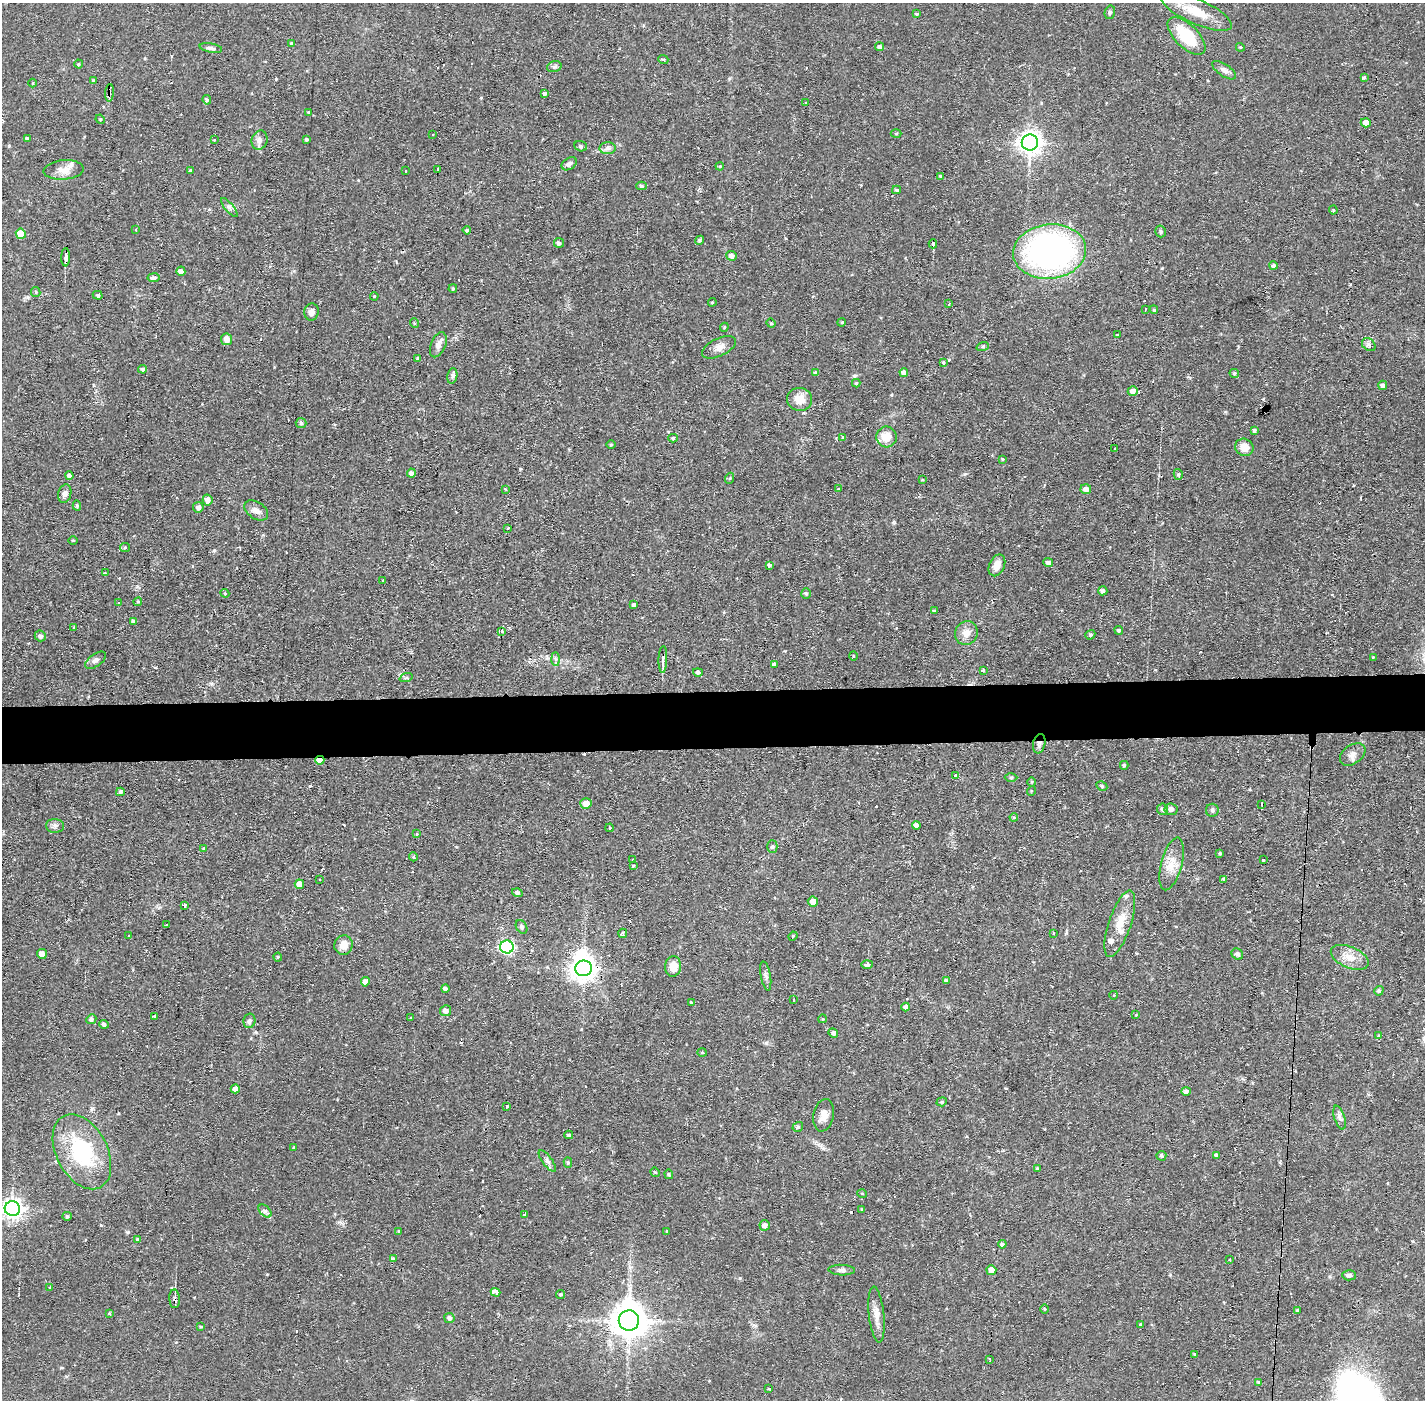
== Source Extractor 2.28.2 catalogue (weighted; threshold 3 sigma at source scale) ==
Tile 5 of 3 x 3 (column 2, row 2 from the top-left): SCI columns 1423-2845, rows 1451-2848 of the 4267 x 4299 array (HDU 1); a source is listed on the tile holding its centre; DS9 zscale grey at full resolution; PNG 1427 x 1402 px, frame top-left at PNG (2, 3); each listed source drawn as its Kron ellipse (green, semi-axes under 4 px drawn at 4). Shown black and unused: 4% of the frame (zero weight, under 2 of 3 exposures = <1% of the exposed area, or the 3 px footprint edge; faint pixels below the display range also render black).
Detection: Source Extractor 2.28.2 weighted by HDU 2 'WHT'; one run over the whole footprint, this tile lists its part. Background 0.0567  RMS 0.0058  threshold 0.0261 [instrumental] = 3 sigma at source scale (4.5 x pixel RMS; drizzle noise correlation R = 1.50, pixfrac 1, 0.05/0.05 arcsec/px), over >= 5 px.
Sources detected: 277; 1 inside a brighter object's white glare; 15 cosmic-ray / hot-pixel residue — neither listed nor drawn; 4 inside a brighter listed object's ellipse — not listed separately; the other 257 listed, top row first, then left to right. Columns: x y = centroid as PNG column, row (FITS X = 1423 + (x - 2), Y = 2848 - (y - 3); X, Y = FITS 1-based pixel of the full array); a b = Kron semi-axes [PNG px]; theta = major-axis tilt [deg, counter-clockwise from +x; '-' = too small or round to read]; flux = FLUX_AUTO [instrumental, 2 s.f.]
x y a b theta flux
1110 12 7 5 76 1.2
1196 12 38 12 -24 15
917 14 3 3 - 0.78
1186 36 24 11 -44 25
291 43 4 3 - 0.6
880 47 4 4 - 1.5
1240 47 4 3 - 0.54
211 48 11 4 -10 1.7
663 59 5 3 - 0.73
79 64 4 4 - 0.61
554 67 7 5 17 1.2
1224 70 14 6 -34 2.5
1364 77 4 3 - 8.3
93 80 4 3 - 0.71
33 83 4 3 - 0.51
109 93 9 3 86 1.6
545 93 4 4 - 1.6
207 100 5 4 - 0.84
806 103 4 3 - 0.76
308 112 3 2 - 0.51
100 119 5 4 - 0.59
1366 123 5 4 - 4.1
896 133 5 3 - 0.57
432 134 2 2 - 0.64
27 138 4 4 - 1
307 139 4 4 - 0.86
214 140 3 3 - 0.49
259 140 9 8 - 2.7
1030 142 8 8 - 430
581 146 6 5 - 1
608 148 8 6 0 1.8
569 164 8 5 35 2
720 166 4 3 - 0.49
438 169 3 3 - 1.7
64 170 20 9 5 6
190 170 4 3 - 0.74
405 171 3 3 - 1.5
940 176 3 3 - 0.71
641 186 5 4 - 1
896 190 4 3 - 0.91
229 207 12 4 -50 1.7
1333 210 4 4 - 0.56
136 229 3 2 - 0.63
467 230 4 4 - 1.1
1161 231 6 5 - 0.92
21 234 5 5 - 13
700 240 5 4 - 1
559 243 5 4 - 1.7
933 244 4 4 - 3.4
1050 252 36 27 6 220
732 256 5 5 - 2.5
66 257 9 3 89 13
1273 266 4 4 - 1.4
181 271 4 4 - 2.4
153 278 6 4 8 1.9
453 288 4 3 - 0.74
36 292 5 4 - 0.77
98 295 5 4 - 1.2
374 296 4 3 - 0.52
712 302 4 3 - 0.61
949 304 3 2 - 0.77
1145 309 3 2 - 0.51
1154 310 4 3 - 0.55
311 312 8 7 - 3.2
842 322 4 3 - 0.54
414 323 5 3 - 0.52
771 323 4 4 - 0.66
724 327 4 4 - 0.64
1117 335 4 3 - 1.1
227 339 6 5 - 4.7
438 345 13 7 68 3.1
1369 345 7 6 - 1.9
983 346 6 4 19 0.83
719 347 18 9 26 4
417 358 3 3 - 0.83
944 362 4 4 - 1.4
143 369 4 4 - 1.7
815 373 4 4 - 0.99
904 373 4 4 - 2.4
1234 373 5 4 - 0.98
452 376 8 5 81 1.5
856 383 4 4 - 0.71
1383 385 4 4 - 1.7
1133 391 5 5 - 3.4
800 399 12 11 - 7.6
301 423 5 5 - 0.92
1254 430 4 4 - 1.2
843 437 3 3 - 1
886 437 10 10 - 7.7
673 438 4 4 - 0.95
611 444 5 3 - 0.63
1244 447 9 8 - 7
1115 449 3 3 - 0.81
1002 459 3 3 - 0.52
411 473 4 4 - 2.6
1178 474 5 4 - 0.98
69 476 4 4 - 2.2
730 478 5 3 - 0.59
922 480 4 3 - 0.51
505 489 4 3 - 0.46
838 489 4 2 - 0.41
1086 489 5 5 - 3.1
65 494 9 6 74 2.6
207 500 5 5 - 3.1
77 506 5 4 - 0.91
198 507 5 5 - 2.3
256 510 13 8 -33 3.7
507 528 3 3 - 2.7
73 540 5 3 - 0.53
125 547 5 4 - 0.76
1048 563 5 4 - 2.1
769 565 4 4 - 4
997 565 11 7 65 5.6
105 573 4 4 - 0.47
383 581 3 3 - 1.2
1103 591 5 4 - 1.4
225 593 4 4 - 0.7
806 594 5 4 - 0.85
138 602 4 4 - 0.75
118 603 3 2 - 1.1
634 605 4 3 - 1.2
934 611 4 3 - 0.61
133 621 4 3 - 1.7
74 627 4 3 - 0.45
1119 630 4 4 - 1.2
502 631 3 3 - 3.5
966 633 12 11 - 5.1
1090 635 5 4 - 1
40 636 6 5 - 2
853 656 4 3 - 0.54
1373 657 3 2 - 0.55
556 659 7 4 -88 1.2
663 659 13 3 88 2.1
96 660 12 6 35 2.2
774 664 4 3 - 2.3
983 670 4 4 - 0.76
698 672 5 4 - 1.4
406 678 7 4 18 0.93
1039 744 10 6 79 2.1
1353 754 14 9 36 3.5
320 760 4 4 - 5.3
1124 765 4 4 - 0.8
955 776 3 3 - 1.7
1011 778 6 4 1 0.76
1031 782 5 3 - 0.58
1102 786 6 4 -30 0.86
1031 791 5 3 - 0.44
120 792 4 3 - 1.1
586 803 5 5 - 5.5
1262 804 3 3 - 2
1162 809 6 5 - 1.6
1171 809 6 6 - 2.6
1212 810 6 6 - 1.3
1014 817 4 3 - 0.5
916 825 4 4 - 2.2
55 826 9 7 -1 1.9
609 828 4 3 - 1.6
416 834 3 3 - 0.99
772 847 6 5 - 1.2
203 848 3 3 - 0.48
1220 853 3 3 - 0.76
413 857 4 4 - 0.82
633 860 3 2 - 0.38
1263 860 3 3 - 1.6
1172 864 27 10 75 8.8
634 866 3 2 - 0.92
1223 879 3 3 - 0.76
320 880 3 2 - 0.49
299 884 5 4 - 4.9
517 893 5 4 - 1.2
813 901 5 5 - 3.7
184 905 3 3 - 2
1120 924 35 11 71 11
167 925 3 2 - 0.46
522 927 7 5 -60 1.2
623 933 4 4 - 2.6
1054 933 3 2 - 0.93
129 936 2 2 - 0.63
793 936 4 3 - 0.67
344 945 10 9 - 5.7
507 947 7 6 - 110
42 954 5 4 - 4.7
1237 954 6 5 - 1.5
278 957 4 4 - 0.65
1350 957 20 10 -22 7.3
867 964 6 3 1 7.5
673 966 10 8 84 7.3
584 968 8 8 - 560
766 976 15 5 -80 1.9
946 981 4 4 - 1.1
365 982 5 4 - 2.9
445 989 4 4 - 1.6
1379 991 5 4 - 1
1114 995 4 3 - 0.43
793 1000 3 2 - 0.62
691 1002 4 3 - 0.54
906 1007 4 4 - 2.3
446 1011 5 5 - 2.5
1136 1015 4 3 - 0.43
154 1016 4 2 - 1.1
410 1018 3 2 - 0.53
91 1019 5 5 - 1.7
822 1019 4 3 - 0.46
249 1021 7 6 - 1.4
104 1024 5 4 - 1.6
833 1033 5 4 - 1.8
1379 1035 4 3 - 0.48
702 1052 5 3 - 0.55
235 1089 4 4 - 2.6
1186 1091 4 4 - 1.9
942 1102 5 4 - 0.77
506 1106 3 3 - 2.1
824 1115 16 10 79 5
1340 1118 12 5 -72 1.9
798 1127 5 4 - 1.1
569 1135 4 3 - 1.1
294 1148 4 3 - 0.66
82 1152 40 25 -63 50
1216 1155 4 3 - 1.2
1161 1156 5 5 - 1.1
547 1161 13 5 -53 1.8
568 1163 5 4 - 0.9
1037 1168 3 3 - 0.45
655 1172 5 4 - 0.64
669 1174 5 4 - 0.7
862 1194 5 3 - 0.48
12 1209 8 7 - 310
862 1209 4 3 - 0.64
265 1211 8 4 -45 1.5
524 1215 4 3 - 1.5
67 1216 5 4 - 0.71
765 1225 5 5 - 2.5
399 1231 4 3 - 0.55
667 1231 4 3 - 0.48
138 1239 4 3 - 1.1
1002 1244 4 3 - 1.1
393 1259 4 3 - 1.3
1230 1260 3 3 - 1.1
842 1270 13 5 -2 2
991 1270 5 5 - 6
1349 1275 7 5 -3 1.3
50 1287 4 3 - 0.45
496 1292 5 3 - 9.8
561 1294 4 4 - 0.92
175 1299 9 5 -88 2.1
1044 1309 5 3 - 0.51
1298 1310 4 4 - 0.88
109 1313 3 3 - 2.5
877 1315 28 7 -84 5.9
449 1318 5 5 - 1.7
629 1320 10 10 - 1300
1140 1324 3 3 - 1.6
201 1327 3 3 - 0.53
1194 1354 4 4 - 0.6
990 1359 3 3 - 0.79
1259 1382 4 4 - 0.82
769 1389 3 2 - 0.57
Overlapping masked pixels (flux is a lower limit): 7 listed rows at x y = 109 93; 66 257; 663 659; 1039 744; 320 760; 584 968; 175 1299
Isophote crosses this tile's border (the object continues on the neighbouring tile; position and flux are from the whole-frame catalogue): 2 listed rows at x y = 1186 36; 12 1209
Unlisted compact peaks at least as high as the median listed source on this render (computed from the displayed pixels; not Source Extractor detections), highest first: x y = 854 376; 214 550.